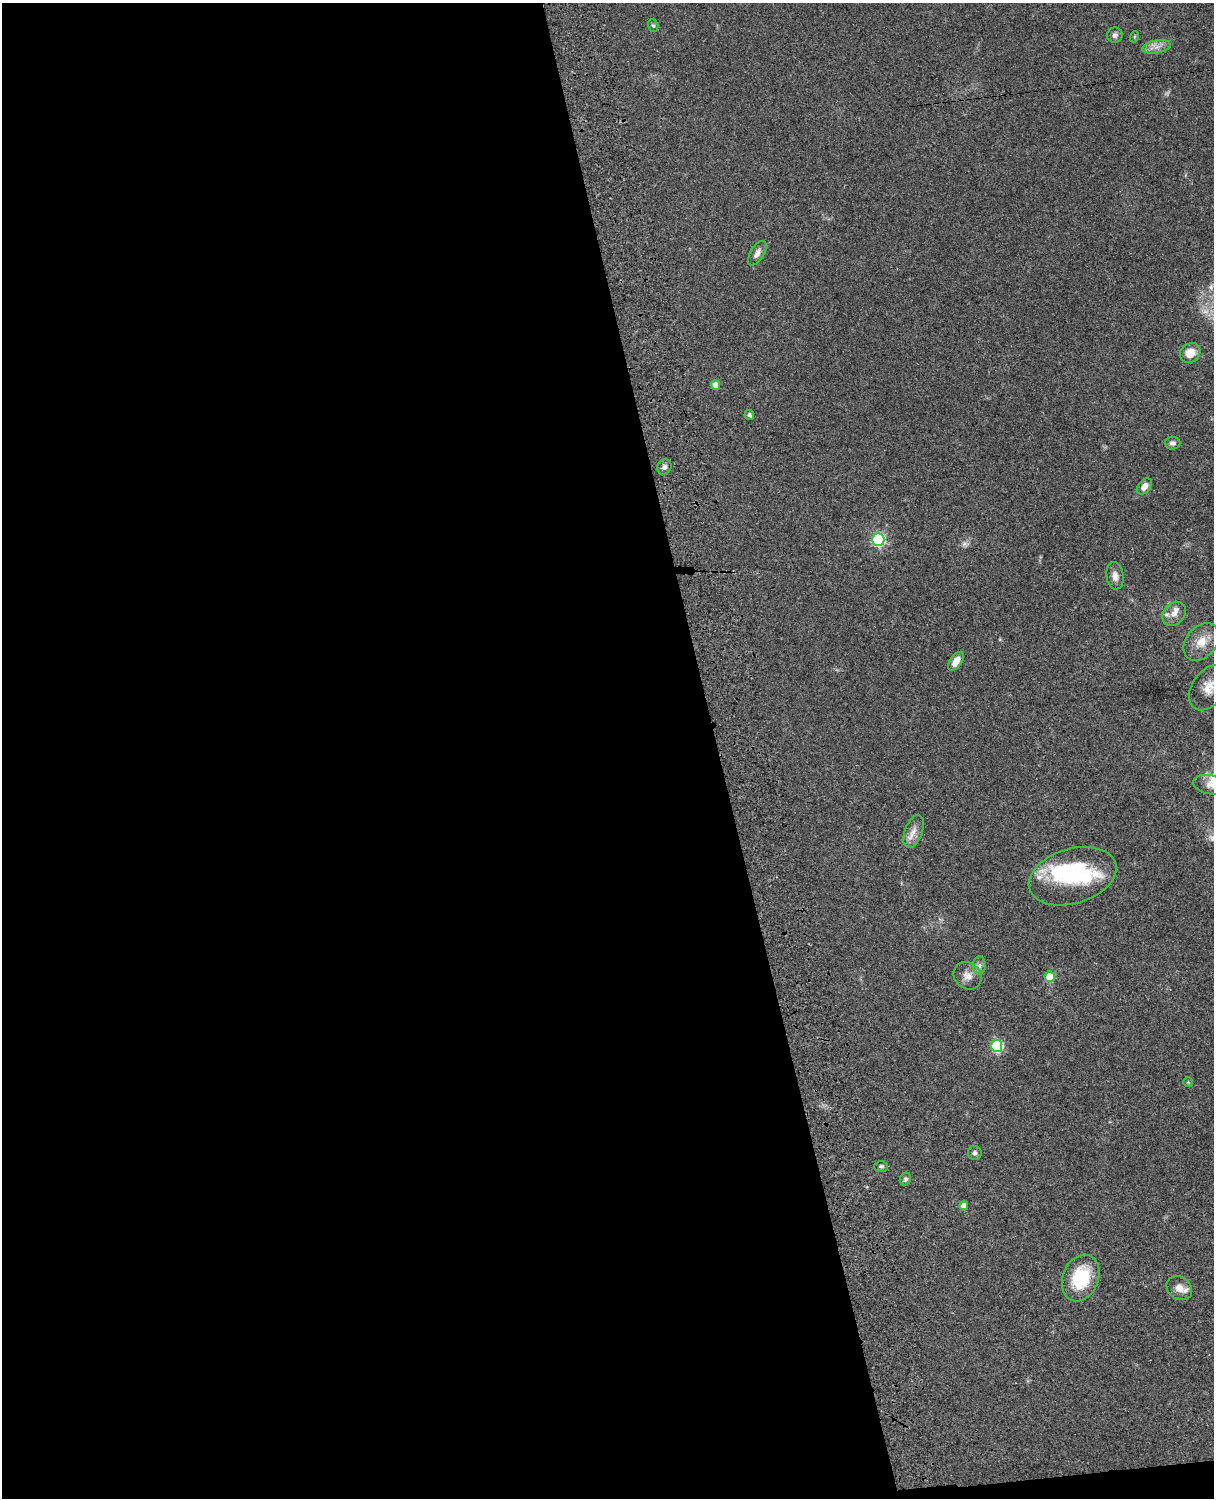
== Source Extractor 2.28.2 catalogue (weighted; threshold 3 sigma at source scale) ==
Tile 9 of 4 x 3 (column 1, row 3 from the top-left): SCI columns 121-1332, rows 276-1771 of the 5087 x 4925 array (HDU 1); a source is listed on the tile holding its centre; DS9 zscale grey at full resolution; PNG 1216 x 1500 px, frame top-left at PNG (2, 3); each listed source drawn as its Kron ellipse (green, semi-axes under 4 px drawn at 4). Shown black and unused: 60% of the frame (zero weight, under 3 of 4 exposures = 6% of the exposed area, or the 3 px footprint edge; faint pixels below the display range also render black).
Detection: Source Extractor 2.28.2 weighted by HDU 2 'WHT'; one run over the whole footprint, this tile lists its part. Background 0.0863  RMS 0.0061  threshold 0.0276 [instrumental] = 3 sigma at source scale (4.5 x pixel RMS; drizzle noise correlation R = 1.50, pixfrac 1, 0.05/0.05 arcsec/px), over >= 5 px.
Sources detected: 35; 1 too faint to see at this stretch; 2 inside a brighter object's white glare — neither listed nor drawn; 1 inside a brighter listed object's ellipse — not listed separately; the other 31 listed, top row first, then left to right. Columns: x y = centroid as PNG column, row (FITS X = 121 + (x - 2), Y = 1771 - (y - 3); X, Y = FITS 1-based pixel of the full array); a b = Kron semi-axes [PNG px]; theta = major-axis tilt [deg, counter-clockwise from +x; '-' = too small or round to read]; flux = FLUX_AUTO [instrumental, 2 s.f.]
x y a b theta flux
653 25 6 5 - 1.1
1115 35 8 7 - 2
1134 37 5 3 - 0.6
1156 47 14 6 10 4.1
757 253 14 6 59 3.2
1190 353 11 9 36 7.7
715 385 5 4 - 7.4
749 415 5 4 - 1.6
1173 443 8 6 -2 1.9
664 467 8 7 - 2.1
1144 486 9 6 48 4.1
878 540 6 6 - 98
1115 576 13 8 -83 3.8
1174 614 13 10 46 5.3
1201 642 21 15 50 10
956 661 10 6 55 5.9
1208 688 24 16 58 9.7
1211 785 18 9 -11 5.4
913 832 17 8 69 5.2
1073 876 45 27 17 53
979 965 9 6 89 1.9
967 976 15 13 -41 5.1
1050 977 5 5 - 18
996 1046 6 6 - 59
1188 1082 5 5 - 0.69
975 1153 7 7 - 1.8
881 1166 7 5 2 1.2
905 1179 6 5 - 1.2
964 1206 4 4 - 4.7
1081 1278 24 18 68 30
1179 1288 13 11 -36 5.8
Isophote crosses this tile's border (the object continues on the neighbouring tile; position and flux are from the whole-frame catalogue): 2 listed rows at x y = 1208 688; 1211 785